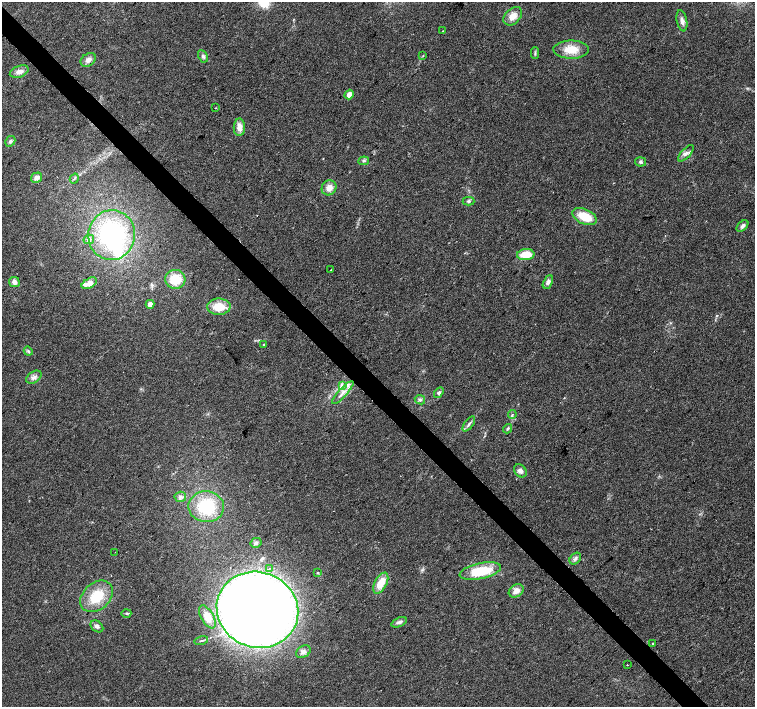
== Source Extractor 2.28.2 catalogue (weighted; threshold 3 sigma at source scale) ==
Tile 11 of 4 x 4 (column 3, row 3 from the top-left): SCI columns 3016-4520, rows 1627-3035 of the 6026 x 6005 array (HDU 1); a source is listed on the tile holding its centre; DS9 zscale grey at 2 x 2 block average (1 PNG px = mean of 2 x 2 image px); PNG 757 x 709 px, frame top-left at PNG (2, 2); each listed source drawn as its Kron ellipse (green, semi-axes under 4 px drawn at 4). Shown black and unused: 4% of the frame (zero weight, under 2 of 3 exposures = <1% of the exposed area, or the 3 px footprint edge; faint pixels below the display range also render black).
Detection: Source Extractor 2.28.2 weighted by HDU 2 'WHT'; one run over the whole footprint, this tile lists its part. Background 0.0339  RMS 0.0072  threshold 0.0323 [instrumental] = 3 sigma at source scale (4.5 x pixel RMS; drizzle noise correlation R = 1.50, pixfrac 1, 0.0396/0.0396 arcsec/px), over >= 5 px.
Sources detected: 67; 1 inside a brighter object's white glare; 1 cosmic-ray / hot-pixel residue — neither listed nor drawn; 2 inside a brighter listed object's ellipse — not listed separately; the other 63 listed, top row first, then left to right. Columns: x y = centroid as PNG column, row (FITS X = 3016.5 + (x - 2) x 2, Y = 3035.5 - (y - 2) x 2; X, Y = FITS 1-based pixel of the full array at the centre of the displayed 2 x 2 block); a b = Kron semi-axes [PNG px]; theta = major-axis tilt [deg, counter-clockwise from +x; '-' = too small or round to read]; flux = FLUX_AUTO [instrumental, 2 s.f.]
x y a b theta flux
513 16 11 7 45 16
682 21 10 5 -78 8.7
443 31 2 2 - 1.1
571 50 17 9 0 32
535 53 6 2 -88 2.4
203 56 6 4 -63 4.3
423 56 3 2 - 1.1
88 60 8 6 34 8.9
19 72 10 6 20 11
349 94 5 4 - 11
215 108 3 2 - 0.77
239 127 8 5 89 13
10 141 6 4 59 3.9
686 153 10 4 48 7.1
364 161 5 3 - 2.7
641 162 5 4 - 4.1
36 178 6 5 - 8
74 179 5 2 - 2
329 188 8 7 - 13
469 201 6 4 0 3.5
585 217 13 7 -24 40
742 226 7 4 45 5.5
112 235 25 23 80 230
89 239 5 4 - 6.9
526 255 9 5 5 32
331 270 2 2 - 2.6
175 279 10 9 - 40
14 282 5 5 - 7.8
548 282 7 4 64 6.7
89 283 8 4 29 15
150 304 4 4 - 9.4
219 307 11 8 2 35
264 345 3 2 - 3
28 351 5 3 - 2.5
34 377 8 5 34 7.2
342 385 4 2 - 2
343 393 15 4 47 12
439 393 6 4 55 4
420 400 5 4 - 4
512 415 4 3 - 2.5
469 424 9 3 52 4.8
507 429 5 3 - 3
520 471 7 5 -46 6.8
180 497 6 5 - 4.7
206 507 18 15 -2 88
256 543 6 4 30 3.6
115 552 2 2 - 0.78
575 559 6 5 - 5.2
269 568 2 2 - 2.6
480 571 21 8 12 62
317 573 3 3 - 1.6
381 583 11 6 62 28
516 591 8 6 32 11
97 596 18 13 42 53
257 610 41 37 -20 2200
126 613 5 3 - 2.4
207 617 13 6 -60 17
399 622 8 4 22 5.3
97 626 7 5 -39 4.9
201 641 7 2 14 2.1
653 643 2 2 - 5.9
303 652 8 5 32 8.2
627 665 2 2 - 0.64
Diffuse or blended objects may show on this block-average render without a row.